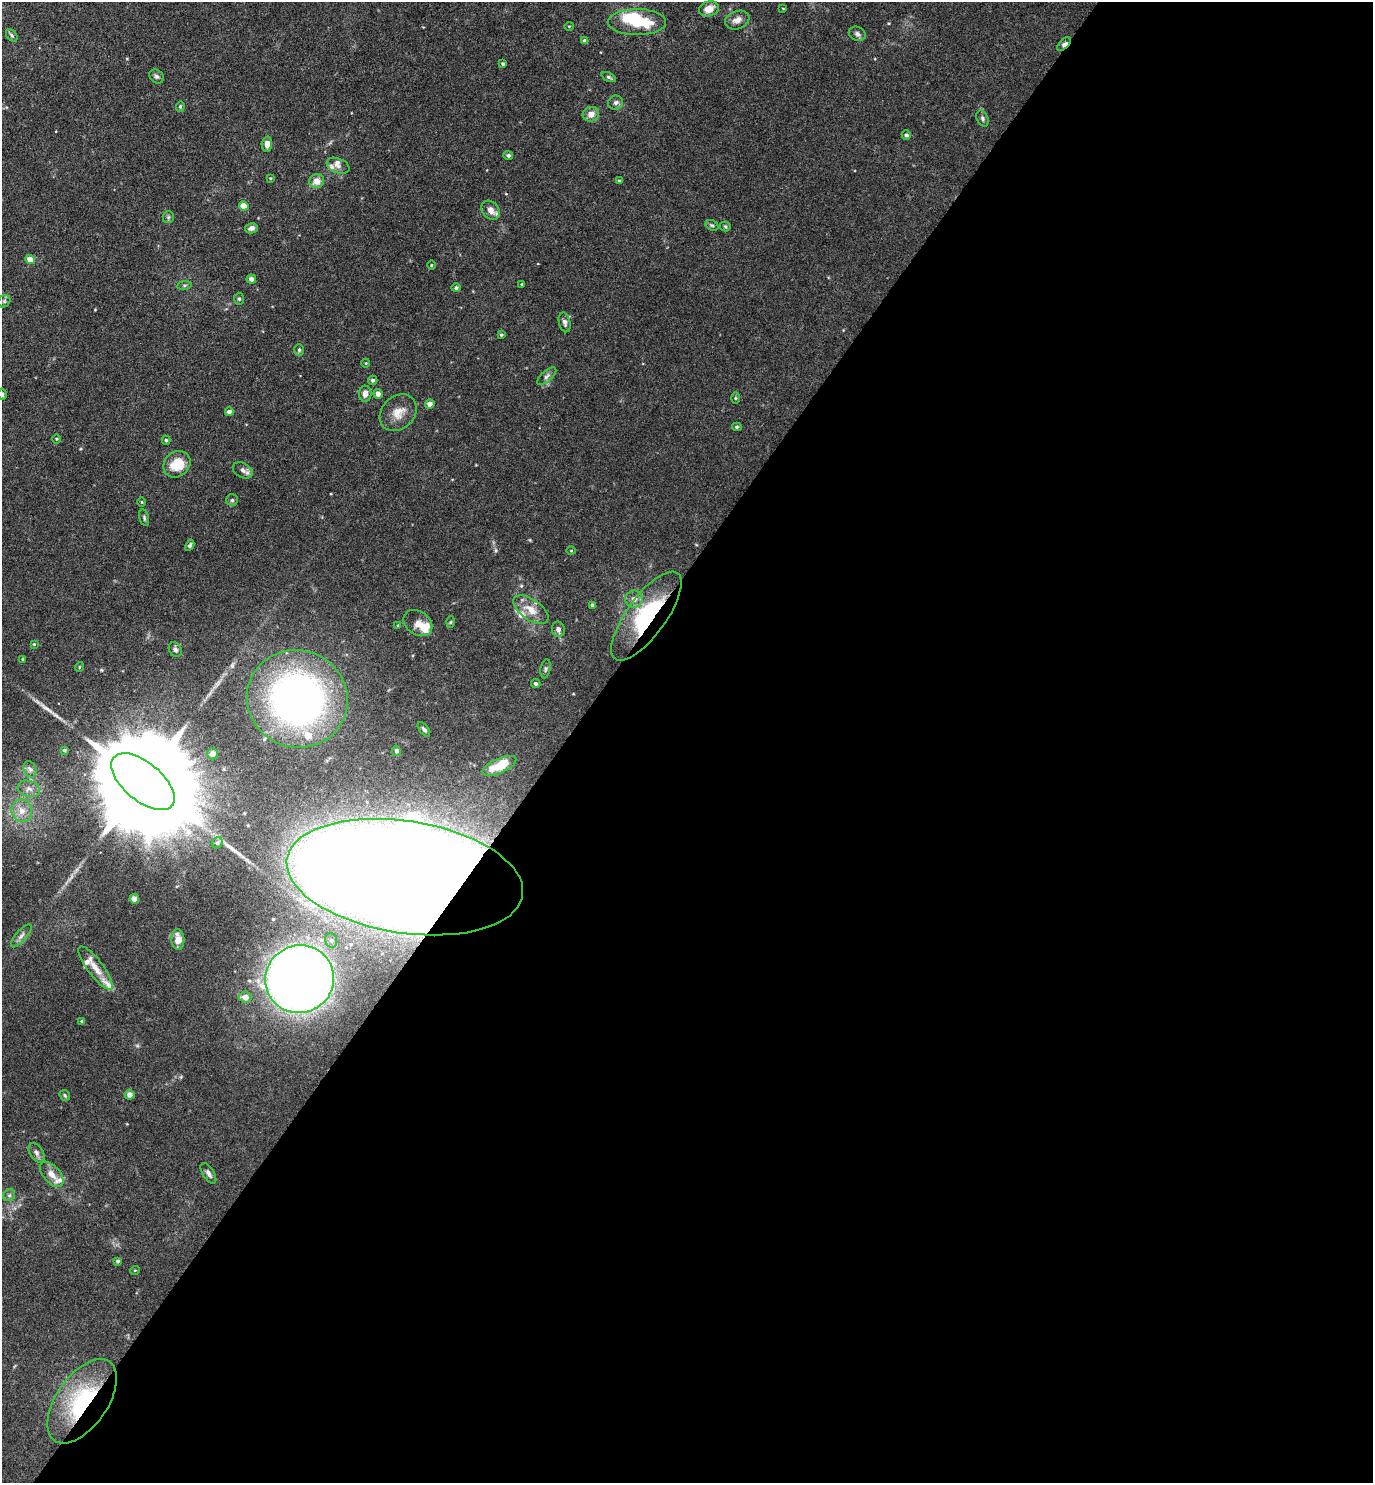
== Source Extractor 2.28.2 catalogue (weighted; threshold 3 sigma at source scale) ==
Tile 12 of 4 x 4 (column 4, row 3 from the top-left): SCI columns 4410-5780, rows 1484-2964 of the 5933 x 5928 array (HDU 1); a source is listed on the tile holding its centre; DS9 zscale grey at full resolution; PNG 1375 x 1485 px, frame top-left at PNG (2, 2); each listed source drawn as its Kron ellipse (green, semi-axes under 4 px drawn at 4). Shown black and unused: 59% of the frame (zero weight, under 4 of 8 exposures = <1% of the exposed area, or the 3 px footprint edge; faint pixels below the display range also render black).
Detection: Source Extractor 2.28.2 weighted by HDU 2 'WHT'; one run over the whole footprint, this tile lists its part. Background 0.043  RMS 0.0022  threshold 0.00918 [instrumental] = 3 sigma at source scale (4.09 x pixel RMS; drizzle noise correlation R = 1.36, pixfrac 0.8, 0.05/0.05 arcsec/px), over >= 5 px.
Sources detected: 116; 1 too faint to see at this stretch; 3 inside a brighter object's white glare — neither listed nor drawn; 9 inside a brighter listed object's ellipse — not listed separately; the other 103 listed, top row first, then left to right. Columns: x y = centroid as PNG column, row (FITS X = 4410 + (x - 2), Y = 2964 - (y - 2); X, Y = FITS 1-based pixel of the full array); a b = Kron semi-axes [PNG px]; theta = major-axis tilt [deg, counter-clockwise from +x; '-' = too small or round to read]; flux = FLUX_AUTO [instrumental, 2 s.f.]
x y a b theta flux
783 8 4 2 - 0.14
709 9 10 7 19 2.3
737 20 12 9 21 1.5
637 22 29 13 0 9.9
569 26 5 3 - 0.17
857 34 8 7 - 0.68
12 35 7 4 -52 0.34
585 41 4 4 - 1
1064 44 8 4 46 0.69
503 64 4 3 - 0.35
157 76 8 6 -42 0.53
609 77 7 4 -25 0.4
616 103 7 7 - 0.69
180 106 5 4 - 0.3
591 114 8 7 - 1.6
982 118 8 5 -67 0.54
906 135 4 4 - 0.5
267 144 7 5 86 1.3
508 155 5 4 - 0.41
338 166 12 7 -21 1
270 178 3 3 - 0.2
317 181 7 7 - 2
619 181 4 4 - 0.28
244 206 4 4 - 3.4
491 210 10 8 -49 1.7
168 217 6 5 - 0.38
712 225 7 4 -29 0.36
725 226 5 5 - 0.3
251 228 6 5 - 0.89
30 260 5 4 - 2.5
431 265 5 3 - 0.19
251 279 5 4 - 1
522 284 3 3 - 0.31
184 285 7 4 8 0.34
456 288 4 4 - 0.42
239 299 6 5 - 0.35
4 301 7 5 47 0.45
565 322 10 5 -77 0.73
501 335 4 3 - 0.28
299 350 6 5 - 0.36
366 363 4 3 - 0.16
547 376 12 5 41 0.71
373 380 4 4 - 0.44
2 394 5 3 - 0.3
365 394 8 6 87 1.3
378 394 5 4 - 1.1
735 398 6 4 90 0.23
430 404 5 4 - 1.3
229 412 4 4 - 0.9
398 413 20 16 45 3.1
737 427 5 4 - 0.34
56 439 4 3 - 0.2
166 440 4 4 - 0.29
177 464 14 12 41 5.1
243 470 10 7 -28 0.95
232 500 6 6 - 0.37
142 502 4 3 - 0.18
144 518 8 5 -76 0.4
190 545 6 4 62 0.48
571 551 4 3 - 0.16
634 599 8 8 - 1.2
592 605 4 4 - 0.47
531 610 20 10 -35 3.1
646 616 53 19 54 20
451 622 6 4 87 0.26
418 623 15 11 -35 1.8
398 625 4 3 - 0.24
558 629 8 6 -75 0.92
34 644 3 3 - 0.2
175 650 8 6 -57 0.53
23 659 3 3 - 0.2
79 667 5 3 - 0.17
546 669 9 5 80 0.44
536 684 5 4 - 0.49
297 699 51 48 -21 82
424 729 8 4 -51 0.5
64 750 4 4 - 0.4
396 751 5 4 - 0.46
212 754 5 5 - 1.1
499 766 18 7 24 5.3
30 769 8 6 -67 0.69
143 782 38 19 -40 11000
29 789 11 7 -17 1.3
22 811 11 10 - 2.1
217 843 6 5 - 0.52
405 877 119 56 -9 1000
134 899 5 4 - 1.6
21 936 14 5 48 0.94
178 940 10 6 -87 1.9
331 940 7 6 - 0.6
96 968 26 8 -53 2.6
299 979 34 34 - 250
245 997 6 5 - 1.6
82 1021 3 3 - 0.36
65 1095 6 4 -47 0.32
129 1095 5 5 - 1.2
37 1153 10 6 -58 0.82
208 1173 11 5 -58 0.82
52 1174 15 8 -48 1.9
9 1195 6 5 - 0.46
118 1261 4 4 - 0.36
135 1270 5 3 - 0.17
82 1401 48 25 55 22
Overlapping masked pixels (flux is a lower limit): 4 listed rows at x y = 1064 44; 646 616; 405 877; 82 1401
Isophote crosses this tile's border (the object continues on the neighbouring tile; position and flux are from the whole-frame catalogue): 1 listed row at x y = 2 394